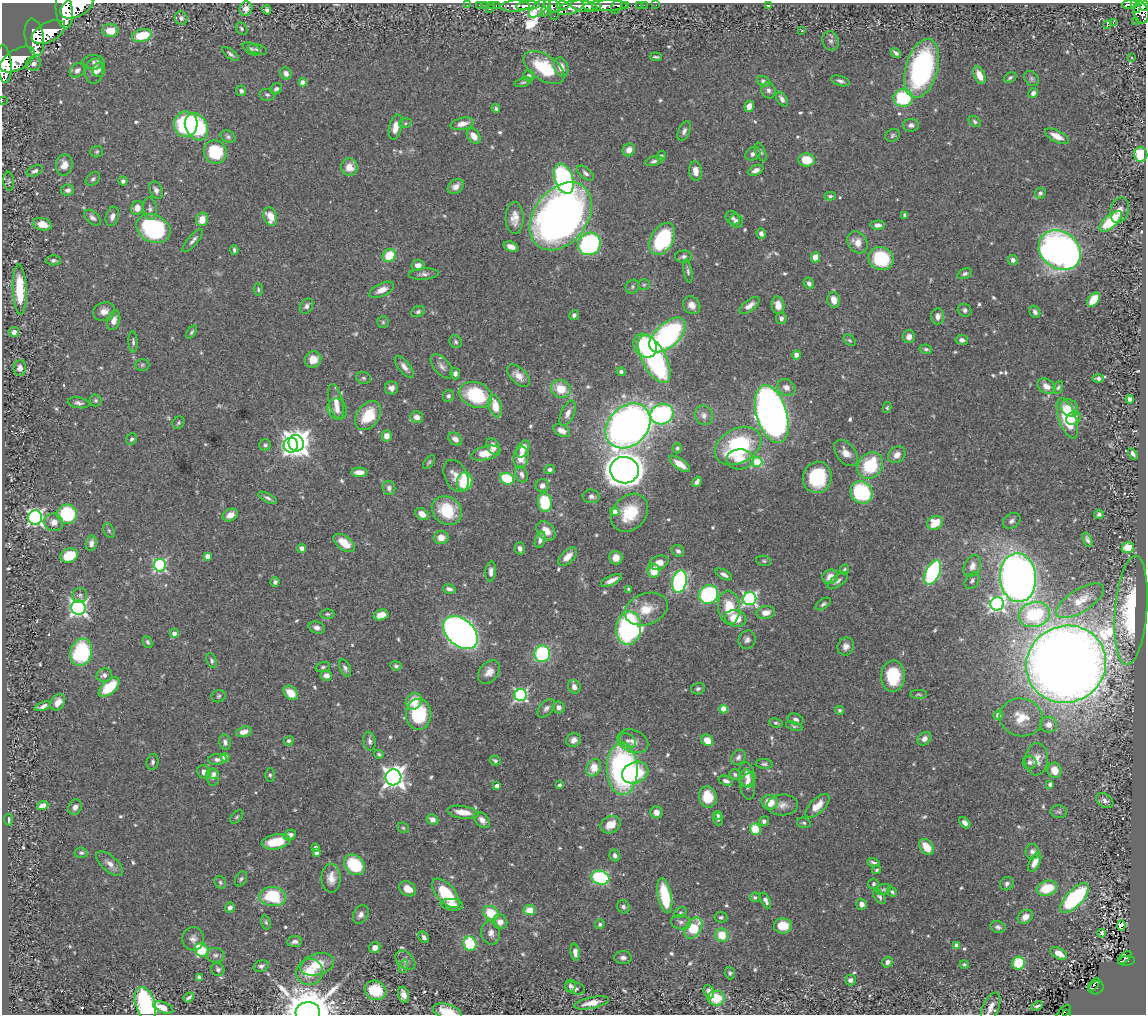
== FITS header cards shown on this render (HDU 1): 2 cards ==
NAXIS1  =                 1144
NAXIS2  =                 1012

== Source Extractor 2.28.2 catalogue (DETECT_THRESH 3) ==
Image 1144 x 1012 px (HDU 1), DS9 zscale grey, 1 PNG px = 1 image px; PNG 1148 x 1016 px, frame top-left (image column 1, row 1012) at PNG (2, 3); each listed source drawn as its Kron ellipse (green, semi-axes under 4 px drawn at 4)
Background 0.998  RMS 0.023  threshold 0.0703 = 3 sigma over >= 5 px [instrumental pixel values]
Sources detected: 652; of the 652, the 500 brightest by FLUX_AUTO listed and drawn (152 fainter detections omitted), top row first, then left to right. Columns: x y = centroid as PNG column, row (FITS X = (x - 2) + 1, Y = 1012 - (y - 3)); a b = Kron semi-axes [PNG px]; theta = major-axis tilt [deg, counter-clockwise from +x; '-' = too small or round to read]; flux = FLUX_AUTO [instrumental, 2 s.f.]
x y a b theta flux
467 5 2 2 - 13
479 5 2 2 - 16
485 5 2 2 - 5.1
496 5 3 2 - 22
562 5 6 3 -6 460
639 5 2 2 - 13
644 5 2 2 - 16
656 5 2 2 - 13
1130 5 8 4 4 240
77 6 18 10 29 4300
492 6 4 3 - 66
515 6 15 5 3 2000
528 6 12 4 5 2100
552 6 9 6 -24 1200
584 6 13 5 -7 4400
597 6 5 3 - 870
605 6 22 5 2 2000
625 6 3 3 - 280
768 6 4 4 - 2.8
1136 6 8 3 -73 310
1144 6 5 3 - 360
616 7 7 4 63 430
539 8 13 6 41 870
546 8 9 4 71 780
570 8 14 6 19 2100
246 9 7 6 - 11
489 9 3 3 - 110
64 10 18 8 -84 4700
267 10 4 4 - 4.4
1141 12 11 7 -76 1000
554 16 2 2 - 8.7
181 18 7 6 - 5
1136 21 2 2 - 12
1113 22 3 3 - 200
1107 24 4 3 - 14
242 29 7 5 -48 3.5
110 31 8 6 -3 28
802 31 3 2 - 3.6
48 32 18 9 27 5800
142 35 10 6 14 50
34 37 18 9 -79 5800
830 41 10 8 -71 6.1
251 49 9 5 -30 3.6
257 49 10 5 -16 3.8
896 53 6 3 -40 4.2
230 54 10 4 -38 4
656 57 6 2 -6 3
1131 58 3 3 - 3.4
17 60 19 10 29 5800
94 62 11 7 -2 6.6
4 64 19 7 -85 5100
33 64 7 7 - 7.7
561 67 10 7 -73 13
544 68 23 12 -33 79
922 68 30 16 74 310
77 70 8 6 39 6.9
99 70 7 6 - 5.6
94 71 12 9 84 14
286 73 6 5 - 8.7
979 75 9 5 -67 17
529 76 6 5 - 5.6
1010 78 7 4 28 3.3
1031 78 8 6 -46 4
763 81 6 5 - 5.5
840 81 9 5 -17 5.2
303 82 4 4 - 16
523 82 8 4 16 2.9
276 89 6 5 - 5.4
768 90 8 7 - 6.5
241 91 5 5 - 4.7
1033 93 5 4 - 5.6
267 95 7 5 -11 3.8
903 98 9 9 - 120
782 99 8 4 -58 7.1
2 101 2 2 - 6
749 106 5 4 - 13
496 108 5 4 - 3.1
975 122 6 5 - 4
405 123 6 5 - 2.7
186 124 13 12 - 160
462 124 12 6 12 14
911 125 8 6 0 5.5
196 127 14 10 -61 130
395 127 13 6 77 18
684 131 10 5 66 5.7
893 135 7 6 - 3.7
474 136 8 6 -53 16
1057 136 13 6 -26 17
228 137 7 6 - 4
629 150 7 6 - 14
97 152 6 5 - 3
215 152 12 11 - 88
761 152 10 5 -68 3.9
753 154 8 6 34 6.4
1141 154 7 6 - 80
661 156 5 4 - 3.5
807 160 8 6 -4 39
654 161 9 4 13 4.9
64 165 10 8 80 14
349 167 9 8 - 19
756 170 8 5 26 8.3
35 171 8 5 25 4.6
696 171 10 6 -84 13
585 173 10 5 -39 5.5
93 179 8 5 38 3.9
564 179 15 9 -71 330
9 181 9 5 -85 3.3
123 181 4 4 - 4.5
456 186 9 6 40 11
68 190 6 5 - 6.3
156 190 9 6 -66 7.1
1040 193 6 5 - 4
830 196 6 4 2 3.7
137 208 7 6 - 13
150 209 11 7 -85 6.3
1120 210 13 9 74 12
905 215 4 3 - 4.2
112 216 10 6 74 8.4
270 216 9 6 -71 27
561 216 38 26 52 1000
92 218 10 6 -42 6.2
515 218 16 9 89 17
733 218 7 6 - 4.7
202 219 7 5 75 22
736 221 7 6 - 6
1111 221 14 6 40 99
42 224 9 6 -13 21
878 225 7 4 2 6.3
153 229 18 13 -26 210
761 234 5 4 - 6.5
662 239 17 11 61 150
193 240 14 5 48 6.8
857 242 12 9 -53 17
589 244 11 11 - 300
511 247 7 5 -19 10
234 250 5 3 - 3.3
1060 250 22 18 -36 890
389 256 7 6 - 48
684 257 8 6 1 4.9
816 257 5 4 - 20
881 259 13 11 -23 96
53 260 8 5 0 3.9
1013 260 5 5 - 7.2
418 265 6 5 - 9.6
688 271 12 4 -80 4.4
424 274 15 5 3 6.9
965 274 7 5 22 4.4
809 283 6 5 - 6.1
644 285 6 5 - 3
632 287 7 6 - 3.6
258 289 6 4 -83 3.1
20 290 25 7 -88 71
382 290 13 6 25 15
834 300 8 6 -78 16
1094 300 8 5 51 53
692 305 9 8 - 13
749 305 12 5 37 11
778 305 9 6 -79 16
306 306 8 6 57 5.7
965 310 7 6 - 5
104 311 11 9 18 13
418 312 7 5 26 4.3
1035 312 6 5 - 5
574 315 5 4 - 4.7
938 316 8 6 86 9.1
781 318 6 5 - 5.4
114 320 10 6 73 11
383 322 6 6 - 2.9
14 332 5 5 - 9.1
191 332 7 4 53 2.8
668 335 22 12 42 370
909 337 6 6 - 8.6
850 340 7 4 -41 2.7
962 340 6 5 - 5.2
133 342 11 4 -87 4
455 342 6 5 - 3.6
645 346 13 10 -49 95
926 349 6 4 -9 3.9
796 355 4 4 - 17
313 359 8 8 - 18
654 359 26 12 -62 240
142 365 7 6 - 2.9
442 366 14 7 -49 8.5
404 367 13 5 -51 8.5
20 368 8 6 86 8.4
621 372 4 4 - 4
455 374 5 5 - 5.9
518 376 14 7 -43 16
364 378 7 5 -15 3.4
1098 378 5 4 - 5.2
1046 386 9 7 -31 13
786 387 9 8 - 9.6
1058 387 7 4 63 2.9
391 388 6 6 - 7.5
561 389 10 9 - 34
476 395 17 12 -23 110
448 396 6 5 - 4.3
1130 399 4 4 - 6.1
96 400 6 6 - 3.4
336 401 18 7 -76 17
79 403 11 5 -8 5.7
495 406 11 6 -75 29
887 408 5 4 - 2.7
1069 408 9 8 - 17
337 409 11 9 -59 12
568 413 13 6 66 9.8
662 414 11 10 - 270
772 414 30 15 -73 1300
704 415 10 9 - 8.9
368 416 16 11 55 51
417 417 6 6 - 12
1067 418 21 8 -70 81
1073 418 7 6 - 13
178 423 6 5 - 2.9
628 426 25 19 45 1300
562 431 9 5 -28 12
386 436 5 5 - 12
132 439 6 5 - 3.9
455 439 7 5 -37 9.5
296 443 8 7 - 1800
265 445 6 5 - 4.1
291 445 7 7 - 260
493 446 9 6 -63 10
738 446 25 17 29 170
677 448 5 4 - 2.8
523 449 9 5 64 17
486 453 15 7 13 33
846 453 15 9 -51 16
1133 454 6 3 -59 4.9
897 455 9 7 43 13
521 457 11 7 80 22
740 459 13 10 2 25
429 462 8 4 50 2.9
757 462 5 5 - 60
679 464 12 5 -35 20
870 466 14 11 53 91
550 470 5 4 - 4.3
624 470 14 13 - 2800
359 472 8 4 1 13
522 474 8 5 -70 6.6
456 476 17 11 -63 19
817 477 16 14 76 93
507 479 7 5 -25 86
465 481 9 7 80 89
697 482 6 4 54 6.2
542 486 7 6 - 8.4
389 488 7 6 - 6.8
861 492 11 10 - 150
591 496 8 7 - 6.3
268 498 10 4 -28 5.1
545 502 9 7 -83 68
447 511 16 13 -35 69
615 512 4 4 - 26
630 513 21 16 49 57
67 514 10 9 - 120
422 514 7 5 -35 12
1099 514 5 4 - 4.5
230 515 8 6 26 15
35 518 7 7 - 490
1012 521 9 7 36 5.9
54 522 9 8 - 15
935 523 8 6 31 35
109 530 8 5 -63 3.2
546 531 11 8 -45 19
441 538 7 6 - 17
540 540 8 5 71 7.7
1087 540 8 4 -67 5.6
91 543 8 5 80 8.7
344 543 12 7 -37 28
302 548 4 4 - 8.1
520 548 6 5 - 5.3
1128 548 6 5 - 34
678 551 6 5 - 4.5
69 556 9 7 18 52
207 556 4 4 - 10
568 557 12 6 44 16
616 558 7 6 - 14
764 561 8 5 -10 2.9
659 563 10 7 19 15
160 565 6 6 - 270
972 566 11 8 65 12
844 570 5 4 - 3.1
654 571 7 6 - 28
491 572 10 5 86 8
933 572 13 7 65 270
724 574 9 4 -29 6.8
830 577 8 7 - 17
1018 578 24 18 -85 1400
611 580 11 4 25 13
679 581 11 7 77 380
838 581 12 5 37 6.8
972 581 9 6 55 4.7
275 582 4 4 - 4.2
449 589 6 4 -15 6.2
629 589 4 3 - 4.3
708 594 10 9 - 180
80 595 7 7 - 4.5
750 599 6 6 - 380
1080 601 27 11 32 38
823 604 8 5 36 3.8
997 604 7 6 - 390
729 607 17 11 -83 47
78 608 7 7 - 580
646 609 22 15 19 36
1131 610 55 16 85 170
766 613 9 6 9 15
327 614 7 4 -1 2.8
1034 614 16 12 13 150
381 615 7 5 14 18
736 619 11 8 -12 36
317 628 8 6 -16 7.6
628 628 16 12 82 480
460 632 20 13 -42 1400
174 633 4 4 - 9.5
747 640 9 8 - 7.1
148 642 6 4 -64 3.9
846 646 9 8 - 8.8
81 652 14 10 73 140
542 654 8 8 - 150
211 661 8 5 -70 3.7
1066 664 40 38 26 3900
396 666 6 4 -8 3.9
323 667 7 4 15 3.3
345 668 9 5 -64 5
489 672 13 9 49 13
104 675 8 6 15 7.6
326 675 6 5 - 10
893 676 16 12 89 79
109 687 12 6 41 56
574 687 7 6 - 7.8
698 689 7 5 15 4
291 693 8 6 -45 28
918 694 8 4 0 2.7
521 695 6 6 - 310
219 696 7 6 - 3.4
414 701 9 7 55 29
58 702 9 6 56 13
43 706 8 3 19 6.2
559 707 6 5 - 7.6
546 708 11 6 48 5.8
724 709 4 4 - 35
840 710 4 4 - 2.9
419 714 15 13 -89 94
998 715 5 4 - 13
1021 717 21 19 -8 36
796 719 8 5 -20 5.4
776 723 7 4 -9 3
1049 725 9 8 - 14
794 726 8 4 -20 2.8
244 732 8 5 16 13
924 739 8 6 42 7.6
574 740 7 6 - 9
707 740 6 5 - 23
289 741 5 4 - 3.2
370 741 9 6 -79 5.8
628 741 9 6 -35 6.3
633 741 16 11 -23 15
225 742 8 5 -77 6.3
379 754 5 4 - 3.4
225 757 4 4 - 22
738 757 8 6 48 5.4
217 759 9 5 6 6.8
1037 759 16 11 86 19
495 760 6 4 -28 3.1
153 762 8 6 79 5.2
1030 762 7 6 - 5.7
764 764 8 5 -4 3.8
594 768 9 7 63 29
622 769 26 15 -89 380
1054 770 8 7 - 22
204 772 7 6 - 11
635 773 13 10 24 87
214 774 5 5 - 5
735 774 6 5 - 3.6
270 775 6 5 - 3.2
747 775 12 7 -83 11
213 777 8 6 -82 8.7
393 777 8 8 - 1100
748 780 9 5 41 5.6
726 781 7 4 -20 5.8
747 784 15 7 -83 11
1050 784 4 4 - 3.8
559 785 4 3 - 2.7
497 786 4 4 - 8.8
708 797 11 8 -76 47
1105 800 9 6 -34 6.3
770 802 8 7 - 31
782 805 15 10 4 14
43 806 6 4 20 11
817 806 15 7 44 22
75 807 8 6 64 6.7
463 812 16 6 -8 23
656 812 6 6 - 10
1059 812 8 6 -4 3.4
718 815 4 3 - 3.2
237 817 8 5 46 2.9
432 819 6 5 - 7.7
718 819 6 5 - 3.5
8 820 6 2 -84 2.9
482 820 9 6 -47 11
764 821 5 5 - 6
804 823 7 5 -15 3.2
965 823 6 4 -45 8
610 825 10 8 29 24
403 828 6 5 - 2.7
755 829 5 5 - 63
290 835 6 5 - 8.7
276 842 14 7 10 51
316 847 4 4 - 5.5
927 847 9 6 -52 27
1032 852 7 7 - 6.2
81 853 7 5 -5 3.6
316 853 4 4 - 6
615 855 6 5 - 5.5
873 862 6 3 -19 3.9
1035 862 10 5 63 15
110 864 16 7 -41 12
354 865 11 9 -46 88
877 870 4 4 - 2.9
331 878 14 9 -89 18
600 878 9 7 -16 210
241 879 8 5 61 3.8
220 882 7 5 -61 3.5
873 884 5 5 - 2.8
1007 884 7 6 - 4.8
1047 888 10 7 19 44
408 889 9 7 -32 18
884 889 7 5 23 2.8
892 892 5 4 - 2.8
446 893 18 9 -49 81
273 896 13 9 -3 96
665 896 18 7 -79 82
755 897 5 5 - 4.7
879 897 8 5 -53 3.3
1075 898 19 8 46 190
766 900 8 4 -64 8.1
862 904 5 5 - 7.3
452 905 11 6 -6 15
230 907 5 4 - 6.6
623 907 7 6 - 4.7
529 910 6 5 - 28
680 912 7 5 33 2.8
491 913 8 6 -35 48
361 915 10 7 61 8
721 917 6 5 - 3.7
1025 917 8 6 37 11
266 922 7 4 -74 2.9
500 922 7 7 - 11
681 922 10 7 -13 6
600 924 5 4 - 3.1
1121 925 5 4 - 30
783 926 9 7 -2 34
998 927 8 5 -15 5
693 928 11 7 58 68
491 933 12 9 -81 10
1101 933 4 3 - 4.3
722 935 7 6 - 35
424 937 6 4 -55 5.7
193 939 12 11 - 9.4
295 941 7 5 6 6.7
470 944 7 6 - 75
956 945 4 4 - 7.9
375 948 6 5 - 15
202 950 7 6 - 73
575 952 8 4 -82 8.8
1059 953 9 5 -30 13
215 955 9 7 -4 6.3
623 958 8 6 1 6.3
1125 958 8 2 45 32
405 960 11 7 -43 8.4
1127 961 8 4 8 93
887 962 5 5 - 5.1
1018 963 6 6 - 67
317 964 17 10 17 35
964 965 4 3 - 2.8
261 966 7 5 16 4.6
404 966 7 4 71 3.6
218 969 6 6 - 4.4
310 972 13 13 - 34
730 973 6 5 - 3.1
199 977 4 4 - 3.8
850 980 5 5 - 5.8
1094 985 8 2 51 17
570 986 6 5 - 5.2
575 988 10 6 -14 7.2
1096 988 8 6 26 81
375 990 11 9 -18 44
709 992 7 5 -68 9.6
404 995 8 5 -73 13
189 997 6 3 38 4
716 998 8 7 - 48
592 1003 17 5 12 18
145 1004 17 9 -72 300
1037 1006 6 3 24 3.2
163 1007 10 5 -21 21
991 1007 16 8 68 13
447 1011 14 7 -16 35
308 1012 12 10 3 5700
1064 1012 9 3 45 18
1066 1013 3 3 - 18
At the frame edge (FLAGS 8, measured only in part): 12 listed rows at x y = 1130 5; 77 6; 1136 6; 1144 6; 64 10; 4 64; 2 101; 145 1004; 991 1007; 447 1011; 308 1012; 1066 1013
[152 fainter detections neither listed nor drawn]